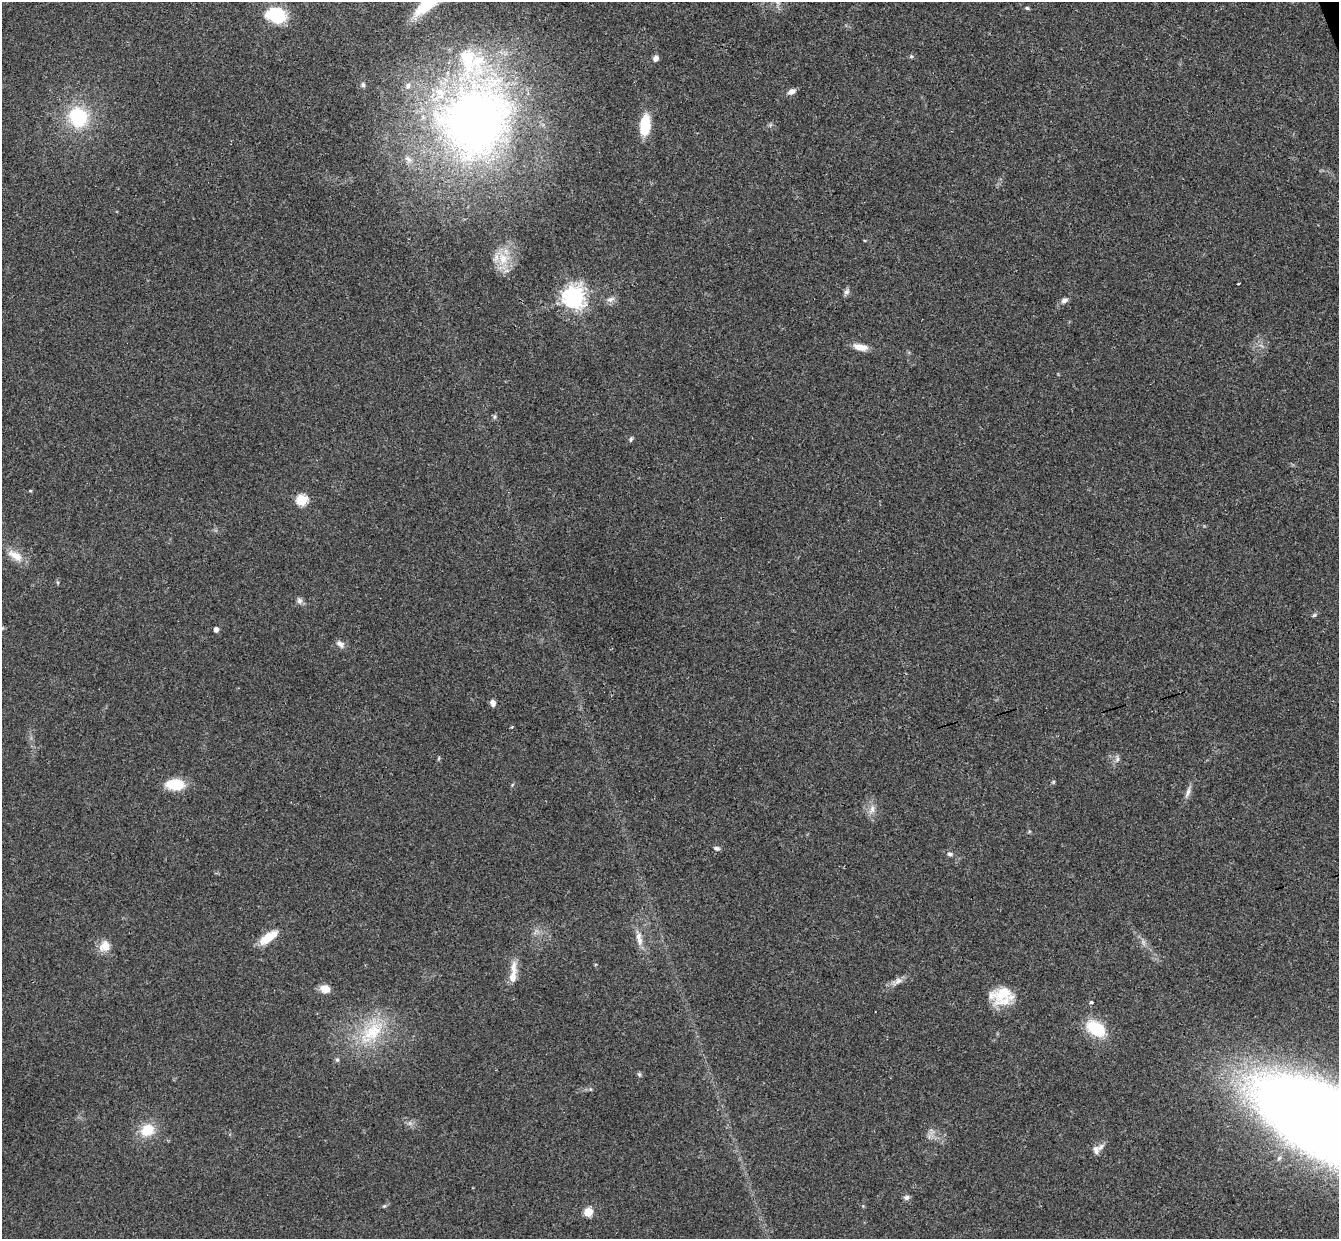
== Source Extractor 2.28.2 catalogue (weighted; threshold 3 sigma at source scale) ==
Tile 10 of 4 x 4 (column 2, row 3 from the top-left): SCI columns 1394-2730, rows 1408-2644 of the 5460 x 5411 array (HDU 1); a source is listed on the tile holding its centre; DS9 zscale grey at full resolution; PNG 1341 x 1241 px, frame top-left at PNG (2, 2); no overlay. Shown black and unused: <1% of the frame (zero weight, under 3 of 4 exposures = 6% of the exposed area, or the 3 px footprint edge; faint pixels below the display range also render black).
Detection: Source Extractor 2.28.2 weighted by HDU 2 'WHT'; one run over the whole footprint, this tile lists its part. Background 0.063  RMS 0.0051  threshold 0.023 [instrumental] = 3 sigma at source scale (4.5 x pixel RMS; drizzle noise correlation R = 1.50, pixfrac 1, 0.05/0.05 arcsec/px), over >= 5 px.
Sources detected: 62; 8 inside a brighter listed object's ellipse — not listed separately; the other 54 listed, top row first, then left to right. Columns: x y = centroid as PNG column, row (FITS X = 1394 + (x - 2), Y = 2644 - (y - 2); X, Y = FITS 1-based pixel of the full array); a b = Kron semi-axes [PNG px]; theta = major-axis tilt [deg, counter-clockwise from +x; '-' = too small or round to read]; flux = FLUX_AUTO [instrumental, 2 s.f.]
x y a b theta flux
777 2 9 6 -62 2.3
1027 8 5 4 - 0.72
276 15 19 15 -12 21
911 56 5 5 - 0.72
655 58 7 6 - 1.8
363 85 6 5 - 0.97
791 91 11 7 27 2.3
78 117 21 19 -59 31
475 120 96 87 52 340
645 125 18 9 85 19
770 125 6 4 71 0.77
503 259 19 13 -81 11
1238 284 4 2 - 0.76
846 292 9 7 45 1.6
574 297 7 7 - 400
611 299 11 7 19 2.1
1064 300 8 6 16 1.9
860 347 18 8 -12 5.4
495 417 6 5 - 0.88
631 439 7 5 65 0.99
30 491 4 4 - 0.56
302 500 6 5 - 41
15 556 25 11 -32 6.9
299 601 9 7 -63 1.8
1314 615 6 4 43 0.79
2 628 6 4 -43 0.7
216 629 4 4 - 2.7
340 644 12 7 -37 2.4
493 703 7 5 -79 2.6
512 727 3 3 - 0.59
1117 759 9 6 82 1.6
1053 782 5 4 - 0.61
175 784 22 13 0 12
1188 792 17 5 69 2.5
872 809 12 7 73 3.2
716 848 9 5 -12 1.3
950 854 8 5 -8 1.3
638 936 11 8 82 3.3
268 937 24 10 35 9.4
104 946 16 13 48 5.8
514 967 21 8 86 5.1
897 981 16 8 36 3.3
325 989 10 8 -20 6.2
1002 993 31 18 15 15
1091 1002 3 3 - 1.2
1096 1029 25 15 -33 19
372 1032 46 22 42 29
639 1074 6 5 - 0.86
1336 1127 103 40 -28 2000
147 1130 16 13 27 12
1096 1150 12 9 -72 3.1
906 1197 8 6 14 1.6
384 1206 6 4 41 0.71
588 1212 5 5 - 20
Overlapping masked pixels (flux is a lower limit): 1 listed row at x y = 1336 1127
Isophote crosses this tile's border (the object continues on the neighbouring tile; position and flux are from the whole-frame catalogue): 3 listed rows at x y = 777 2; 2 628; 1336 1127